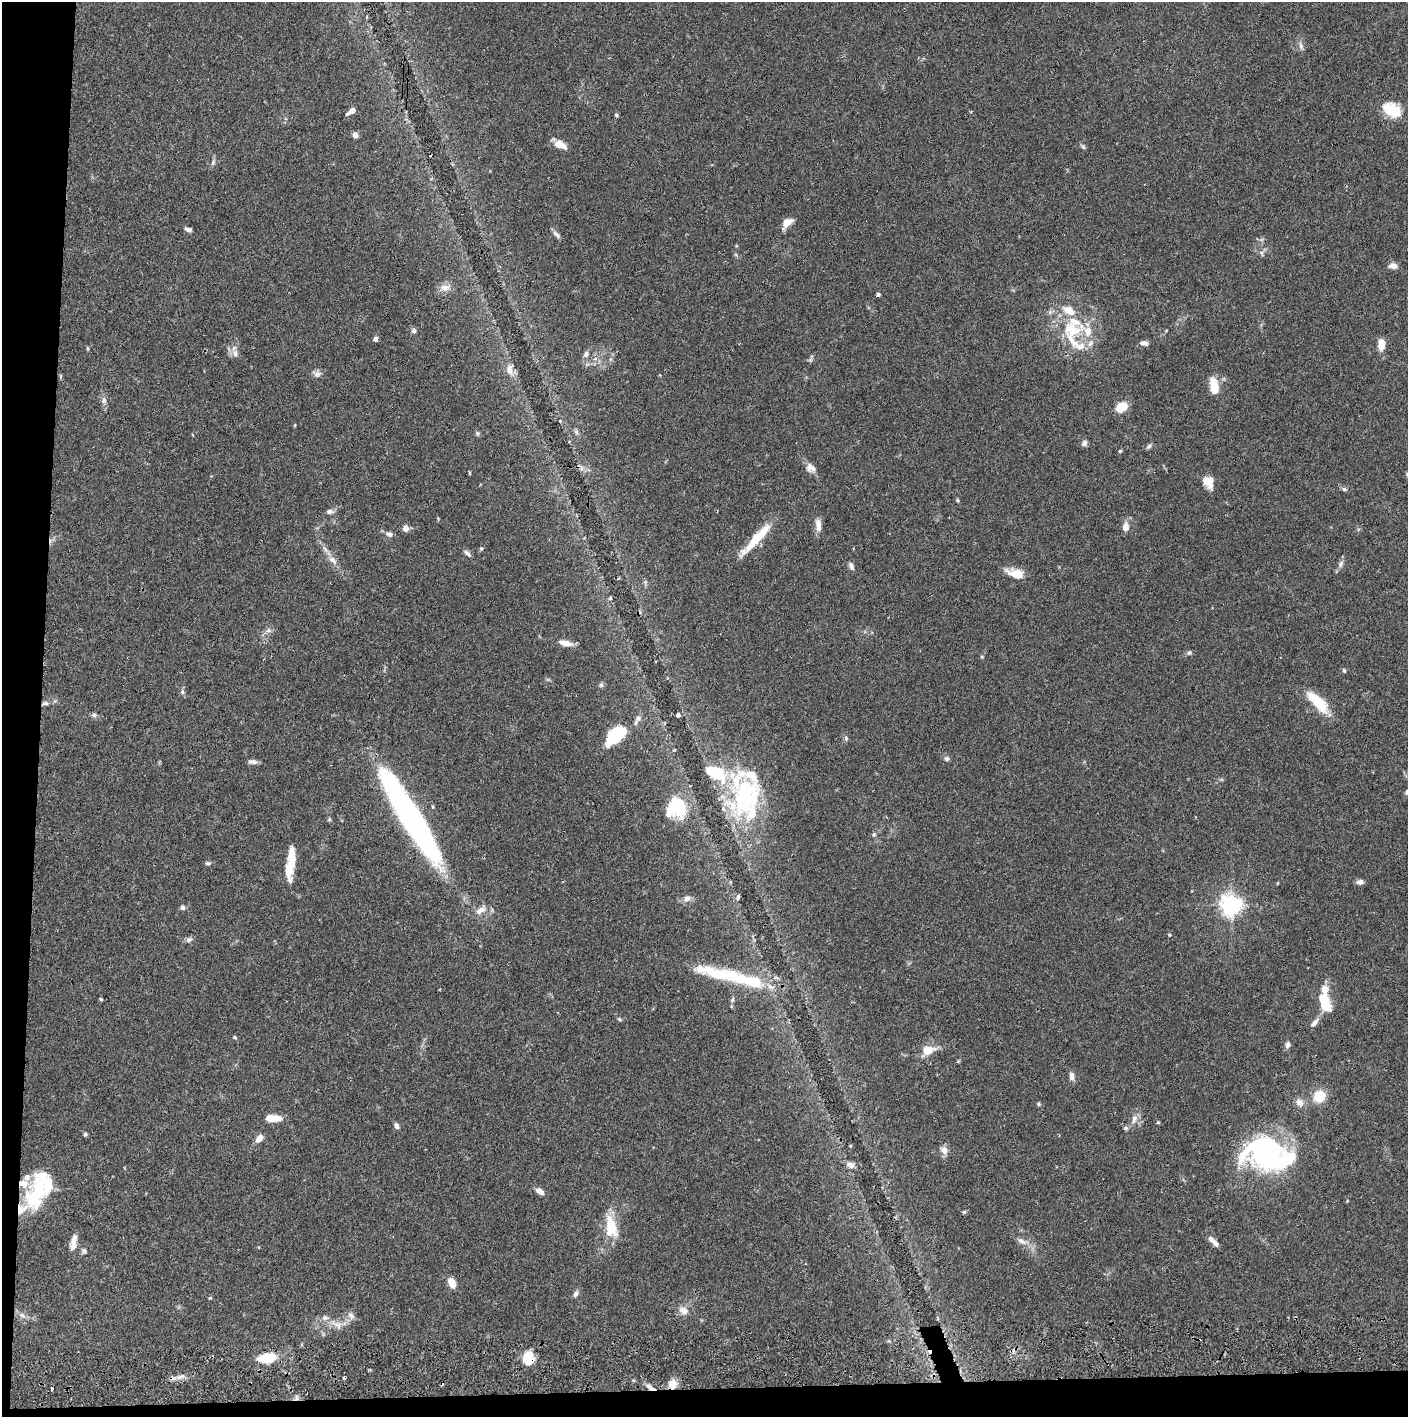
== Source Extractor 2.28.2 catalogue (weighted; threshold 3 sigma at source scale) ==
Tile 7 of 3 x 3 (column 1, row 3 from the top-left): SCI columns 5-1410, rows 57-1471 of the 4229 x 4360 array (HDU 1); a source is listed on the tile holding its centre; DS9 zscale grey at full resolution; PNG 1410 x 1419 px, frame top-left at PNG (2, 2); no overlay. Shown black and unused: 5% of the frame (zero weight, under 2 of 3 exposures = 3% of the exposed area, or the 3 px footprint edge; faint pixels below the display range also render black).
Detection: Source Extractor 2.28.2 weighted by HDU 2 'WHT'; one run over the whole footprint, this tile lists its part. Background 0.0683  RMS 0.0049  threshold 0.0219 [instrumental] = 3 sigma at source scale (4.5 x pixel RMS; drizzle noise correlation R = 1.50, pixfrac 1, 0.05/0.05 arcsec/px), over >= 5 px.
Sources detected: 159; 5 inside a brighter object's white glare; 6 cosmic-ray / hot-pixel residue — not listed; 17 inside a brighter listed object's ellipse — not listed separately; the other 131 listed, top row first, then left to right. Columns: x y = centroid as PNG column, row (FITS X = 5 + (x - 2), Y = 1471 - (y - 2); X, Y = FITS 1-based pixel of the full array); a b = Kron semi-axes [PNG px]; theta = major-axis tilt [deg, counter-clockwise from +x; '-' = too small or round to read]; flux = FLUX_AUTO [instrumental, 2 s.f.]
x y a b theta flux
1301 46 11 5 -74 1.7
351 111 10 5 34 2.7
1393 111 18 16 -54 11
971 112 3 3 - 0.55
616 115 5 4 - 0.71
355 135 7 6 - 1.7
560 144 10 6 -30 7.5
1083 147 7 5 -44 0.82
213 162 9 5 63 1.2
787 223 9 6 42 6.9
188 229 8 4 -14 1.5
556 234 13 6 -47 1.6
1262 253 7 4 -71 0.91
1393 266 10 7 -5 2.7
445 287 15 9 9 3.7
878 295 4 4 - 1
1069 311 12 8 -32 7
414 331 6 5 - 1.6
1073 331 25 17 25 14
375 339 5 5 - 1.4
1144 343 8 5 -7 2
1381 344 10 6 89 7.1
235 353 11 7 -76 2.4
586 354 9 6 53 1.6
810 360 6 4 44 0.85
509 370 16 10 87 4.2
317 374 10 8 10 1.9
61 376 6 4 -89 0.56
1214 386 15 7 -80 11
104 400 9 7 80 1.8
1121 407 11 8 31 9
576 432 7 6 - 1.1
477 433 6 4 -45 0.77
1084 443 8 6 55 1.4
1149 446 7 6 - 1.1
1120 451 5 4 - 0.57
581 468 7 4 -72 1.2
810 468 13 10 -31 3.3
1208 482 14 11 -66 6.2
1344 489 6 5 - 1
958 500 5 4 - 0.62
329 511 9 6 1 1.5
818 523 14 8 -80 3.2
1126 527 12 8 84 3.2
405 528 7 7 - 2.5
389 534 8 6 -17 1.8
756 539 46 8 47 15
481 549 6 4 67 0.7
467 553 13 5 -42 1.5
332 560 11 8 -48 2.8
1340 564 11 6 60 1.8
851 566 10 5 -68 1.7
1016 573 18 9 -14 8.3
610 598 5 4 - 0.6
268 631 7 4 19 1.2
566 643 15 6 -13 4.5
1189 653 6 6 - 0.99
982 657 5 3 - 0.47
1344 670 6 4 -63 0.7
601 685 6 6 - 0.89
182 692 7 5 -71 1.1
1318 702 33 12 -45 15
46 703 8 5 9 1.4
94 715 7 6 - 1.2
678 715 4 4 - 3.3
638 718 8 7 - 1.7
615 735 21 11 40 26
846 738 6 5 - 0.95
947 759 6 6 - 1.2
253 762 11 5 -1 1.8
715 773 30 15 -28 18
1407 792 5 5 - 1.4
746 796 52 34 69 53
433 807 5 3 - 0.49
677 807 23 21 85 20
410 816 95 17 -59 160
329 820 6 3 19 0.55
874 835 6 5 - 0.82
208 863 7 5 7 0.94
289 868 28 11 86 9.5
1360 882 8 6 2 1.9
738 896 6 4 85 0.98
687 898 10 8 34 2.2
1231 905 7 7 - 310
183 908 6 6 - 1.2
481 910 16 9 31 3.8
1169 935 5 3 - 0.41
189 940 10 6 32 1.5
723 975 81 16 -11 33
101 999 4 3 - 0.52
1324 999 16 8 -46 9
732 1000 7 4 60 0.84
619 1019 6 4 -46 0.62
1314 1023 15 6 48 2.3
235 1037 5 4 - 0.58
1287 1045 8 6 73 1.7
928 1050 13 9 19 8.4
1072 1076 11 6 -86 2.2
1319 1096 10 9 - 13
1299 1102 13 9 -38 3
1038 1104 6 4 -22 0.69
273 1118 17 7 -2 7.6
1134 1119 13 7 72 3
1158 1122 4 4 - 0.51
396 1126 7 5 -62 1.6
1126 1128 6 5 - 0.87
85 1134 5 4 - 0.87
259 1138 11 7 47 2.9
944 1150 11 8 -69 2.7
1266 1153 42 29 87 60
850 1165 10 7 -36 2.2
540 1191 9 5 -34 3.1
36 1193 42 21 74 32
964 1212 5 5 - 0.66
611 1227 28 14 -77 13
1211 1239 14 7 -41 2.3
1022 1241 15 5 -34 2.6
74 1242 19 7 81 4.1
84 1251 7 6 - 1.1
452 1283 11 7 -68 4.9
576 1294 8 6 65 1.5
683 1310 14 10 -28 3.5
22 1315 10 6 -31 2
351 1315 10 8 -44 2.2
325 1318 9 7 -23 2
337 1325 14 7 -35 3.4
267 1358 16 8 7 16
529 1358 14 11 88 10
180 1377 14 5 27 2.4
673 1384 12 10 47 4.6
649 1386 10 6 -40 2.4
Overlapping masked pixels (flux is a lower limit): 3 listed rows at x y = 529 1358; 180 1377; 673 1384
Isophote crosses this tile's border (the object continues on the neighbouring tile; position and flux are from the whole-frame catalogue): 1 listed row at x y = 1407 792